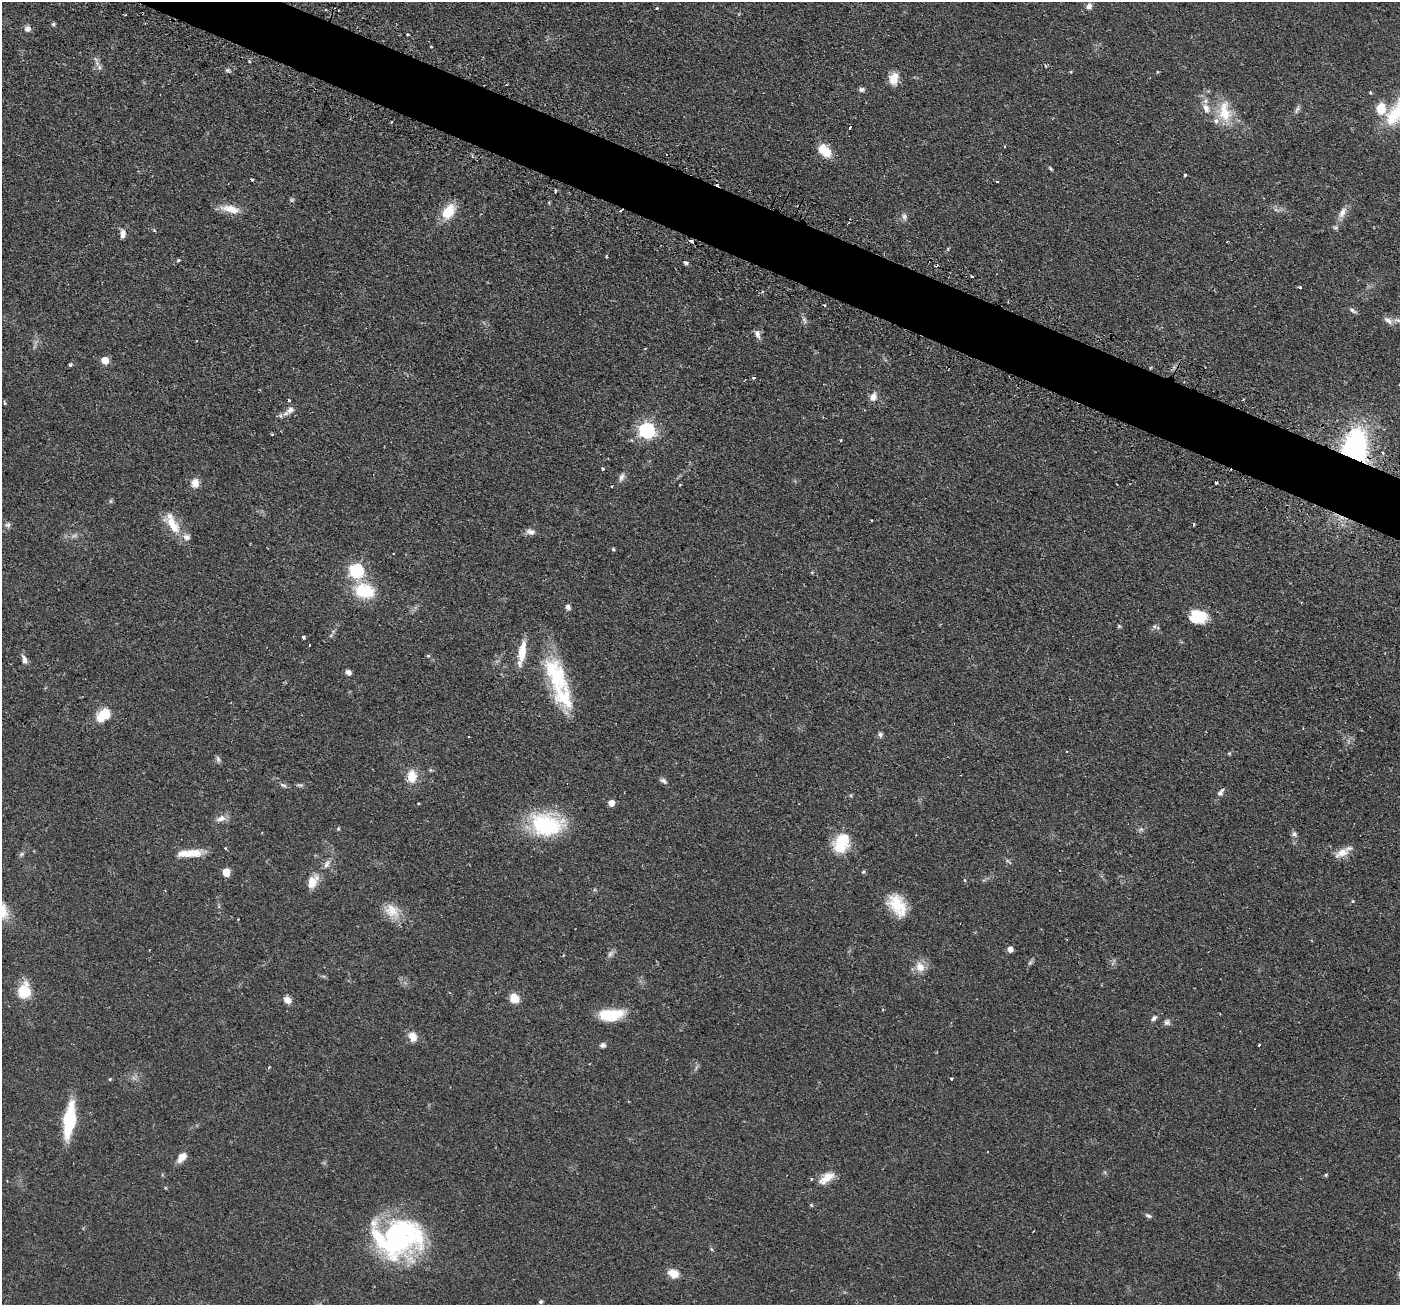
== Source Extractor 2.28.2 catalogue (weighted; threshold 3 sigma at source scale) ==
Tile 11 of 4 x 4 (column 3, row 3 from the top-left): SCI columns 2839-4236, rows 1476-2778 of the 5676 x 5691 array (HDU 1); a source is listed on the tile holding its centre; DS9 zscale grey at full resolution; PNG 1402 x 1307 px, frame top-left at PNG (2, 2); no overlay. Shown black and unused: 4% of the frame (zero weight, under 2 of 3 exposures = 4% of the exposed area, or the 3 px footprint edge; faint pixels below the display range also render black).
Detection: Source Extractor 2.28.2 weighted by HDU 2 'WHT'; one run over the whole footprint, this tile lists its part. Background 0.0608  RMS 0.0049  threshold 0.0219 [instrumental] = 3 sigma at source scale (4.5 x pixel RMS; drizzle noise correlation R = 1.50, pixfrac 1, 0.05/0.05 arcsec/px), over >= 5 px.
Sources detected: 153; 3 too faint to see at this stretch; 1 inside a brighter object's white glare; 9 cosmic-ray / hot-pixel residue — not listed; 7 inside a brighter listed object's ellipse — not listed separately; the other 133 listed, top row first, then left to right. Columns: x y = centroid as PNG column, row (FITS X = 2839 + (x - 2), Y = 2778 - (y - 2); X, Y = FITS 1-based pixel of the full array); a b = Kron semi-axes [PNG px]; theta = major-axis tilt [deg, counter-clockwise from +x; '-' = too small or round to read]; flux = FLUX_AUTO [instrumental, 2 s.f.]
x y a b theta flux
1089 6 7 6 - 2.1
657 8 3 3 - 0.71
326 10 4 2 - 0.47
53 24 5 4 - 0.9
27 29 8 7 - 1.8
408 35 3 3 - 1.3
99 67 7 7 - 1.5
228 70 8 5 -17 0.95
1071 71 3 3 - 0.94
894 78 14 10 76 6.2
861 89 7 5 4 1.4
1370 93 4 3 - 0.63
1206 108 13 8 -69 3.6
1297 109 12 5 69 1.5
1381 109 14 12 -89 8.3
1225 112 31 16 -82 14
392 122 3 2 - 0.47
850 127 3 3 - 1.3
824 151 14 9 -41 12
1050 168 8 3 -46 0.75
1185 175 4 3 - 0.8
252 180 3 3 - 0.52
997 181 3 2 - 0.76
555 190 3 3 - 1.2
230 209 26 9 -12 6.9
448 211 14 9 56 15
1342 213 18 8 66 4
904 217 10 7 -79 1.6
154 230 5 4 - 0.46
122 234 10 6 90 2.7
691 241 4 3 - 2.6
606 256 5 3 - 0.46
178 260 6 4 45 0.57
686 263 6 4 -3 0.91
972 277 3 3 - 1.4
1300 287 3 3 - 0.56
1352 310 9 5 -40 1.2
804 319 10 4 -61 1.2
1388 320 14 7 -37 2.8
757 334 12 6 -72 2.3
105 360 5 5 - 9.5
70 365 5 4 - 0.71
753 377 4 3 - 0.82
873 397 10 8 67 3.2
289 400 3 3 - 1.2
1243 400 3 2 - 0.72
4 403 4 3 - 0.85
290 410 11 8 29 2.8
647 430 7 6 - 130
272 434 3 3 - 0.82
841 440 3 3 - 0.82
1355 448 33 22 87 88
1382 453 3 3 - 1.2
603 468 3 3 - 1.1
622 477 13 6 67 1.9
195 483 11 9 84 4
1216 483 3 3 - 2.1
612 486 3 2 - 0.42
111 501 6 5 - 0.71
1194 524 3 2 - 0.69
8 525 7 6 - 1.3
172 525 28 13 -57 11
530 532 12 7 -8 2.4
613 549 5 4 - 0.54
356 571 6 6 - 81
812 572 5 3 - 0.49
364 591 22 16 -13 21
568 607 7 6 - 1.4
1199 617 19 15 35 11
1119 626 5 4 - 0.61
1154 626 7 5 54 1.3
304 637 4 3 - 1.3
310 645 3 2 - 0.4
522 651 27 8 81 8.9
428 656 5 5 - 0.64
24 659 14 6 -74 2
348 672 6 5 - 2
556 676 55 25 -67 37
105 714 11 10 - 10
880 735 7 6 - 1.2
1229 753 6 3 -19 0.5
218 759 10 5 -74 1.2
412 776 15 11 -90 8.1
663 781 10 6 -32 1.5
283 785 11 4 -27 1.3
300 785 10 4 -7 0.98
1220 792 12 6 55 1.8
611 803 5 5 - 5
221 818 12 7 16 3.3
546 824 41 27 -8 39
338 829 5 5 - 0.57
1294 834 7 7 - 1.5
841 845 22 19 81 15
226 848 3 3 - 5.9
190 853 30 8 4 9.4
1342 853 19 9 21 5.4
21 854 7 5 46 0.93
327 864 13 7 62 2.6
226 872 5 5 - 12
863 872 5 5 - 0.68
964 880 5 3 - 0.44
312 882 18 11 62 6.6
1353 901 4 3 - 0.48
897 905 27 17 -61 15
392 911 24 16 -36 8.9
238 919 2 2 - 0.41
1010 949 5 5 - 3.6
610 954 11 6 54 1.7
1030 963 7 5 46 0.99
920 967 13 11 -67 5.6
24 991 16 12 77 14
514 998 9 9 - 7.1
287 1000 9 7 -36 3.3
611 1015 27 12 4 17
1154 1018 8 6 46 1.5
1167 1022 9 8 - 1.6
413 1036 11 8 -72 5.5
603 1045 7 6 - 1.4
1259 1045 3 2 - 0.87
269 1067 4 3 - 0.57
110 1079 5 4 - 0.52
951 1079 3 3 - 0.78
69 1120 23 8 82 46
182 1157 12 7 50 4.7
1326 1175 5 4 - 0.59
826 1178 22 10 36 6.9
166 1188 5 3 - 0.43
811 1205 5 4 - 0.55
1148 1216 10 5 -27 1.2
399 1237 61 35 -5 92
711 1249 5 4 - 0.59
673 1273 13 10 -24 5.6
540 1302 5 5 - 1
Overlapping masked pixels (flux is a lower limit): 2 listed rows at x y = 691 241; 1355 448